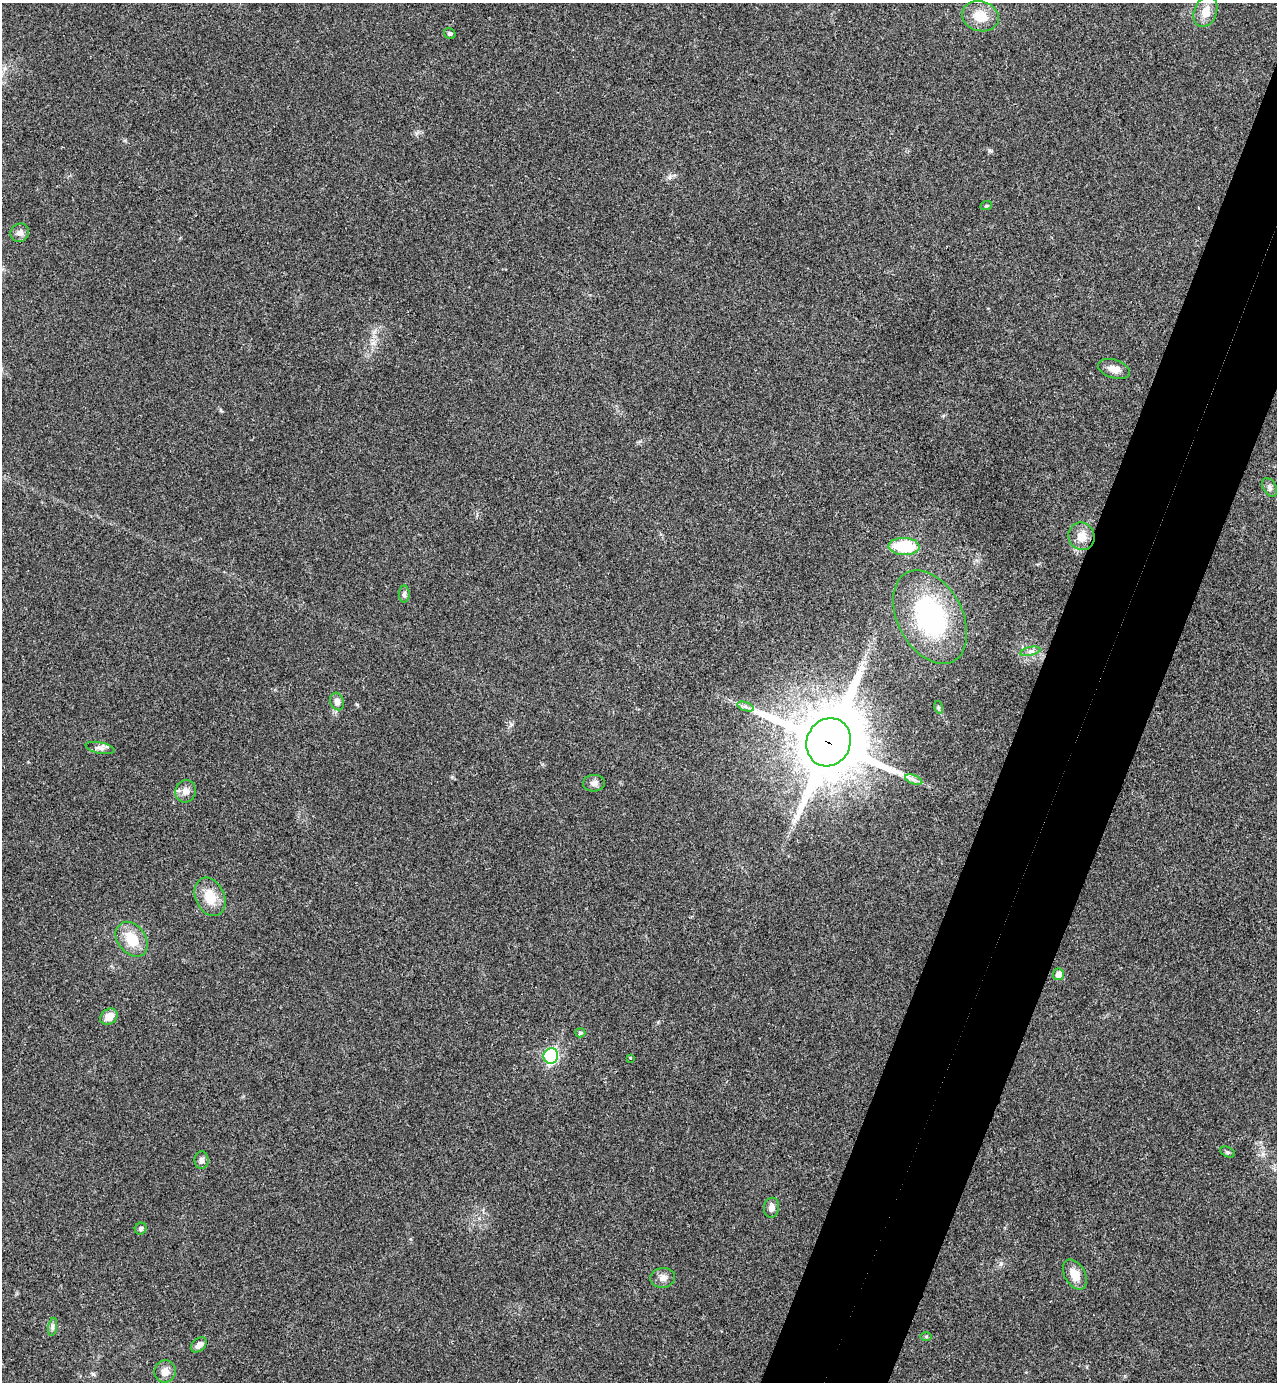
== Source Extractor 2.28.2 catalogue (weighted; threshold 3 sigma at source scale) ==
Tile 10 of 4 x 4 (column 2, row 3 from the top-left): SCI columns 1467-2741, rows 1410-2789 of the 5616 x 5577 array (HDU 1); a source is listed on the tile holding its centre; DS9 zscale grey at full resolution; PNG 1279 x 1384 px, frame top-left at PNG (2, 3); each listed source drawn as its Kron ellipse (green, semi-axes under 4 px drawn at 4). Shown black and unused: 8% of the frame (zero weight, under 3 of 4 exposures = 6% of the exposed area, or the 3 px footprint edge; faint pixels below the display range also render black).
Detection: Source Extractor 2.28.2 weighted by HDU 2 'WHT'; one run over the whole footprint, this tile lists its part. Background 0.0456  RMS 0.0051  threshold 0.0229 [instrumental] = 3 sigma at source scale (4.5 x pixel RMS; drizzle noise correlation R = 1.50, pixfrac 1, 0.05/0.05 arcsec/px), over >= 5 px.
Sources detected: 37; all 37 listed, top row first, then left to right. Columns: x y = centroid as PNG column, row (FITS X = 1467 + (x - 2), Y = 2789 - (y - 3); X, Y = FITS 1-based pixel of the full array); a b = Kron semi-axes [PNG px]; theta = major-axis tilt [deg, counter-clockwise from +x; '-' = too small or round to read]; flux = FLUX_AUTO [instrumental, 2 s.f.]
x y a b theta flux
1205 12 16 11 69 6.7
980 16 19 15 -17 10
450 33 6 5 - 0.86
986 206 6 3 18 0.55
20 233 9 9 - 2.8
1114 369 16 9 -18 4.5
1270 487 10 6 -60 1.7
1082 536 14 13 - 5.7
904 546 15 8 -2 23
404 594 8 5 89 1.2
930 617 50 32 -62 74
1030 651 10 4 13 1.5
337 701 9 6 -74 2.9
746 707 8 4 -19 1.3
938 707 6 4 -72 0.86
829 742 24 22 66 4700
100 748 14 5 -11 2.2
914 780 9 4 -19 1.6
594 783 11 8 4 2.2
185 791 11 10 - 3.6
210 897 20 14 -66 11
132 939 19 14 -53 12
1059 974 6 5 - 4.5
109 1017 9 7 36 5.5
580 1033 5 4 - 0.82
551 1056 8 7 - 48
630 1058 3 2 - 0.43
1227 1152 7 5 -27 0.92
202 1160 9 7 -89 1.9
771 1208 10 7 79 2.5
141 1229 6 5 - 1.1
1075 1275 16 10 -60 7.4
663 1278 12 10 5 3
53 1327 9 4 81 1.2
926 1337 5 3 - 0.61
199 1345 9 6 41 2.6
165 1371 11 10 - 4
Overlapping masked pixels (flux is a lower limit): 1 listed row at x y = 829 742
Unlisted compact peaks at least as high as the median listed source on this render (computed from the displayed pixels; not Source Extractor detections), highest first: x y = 1001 1263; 670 177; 93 1374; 357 704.